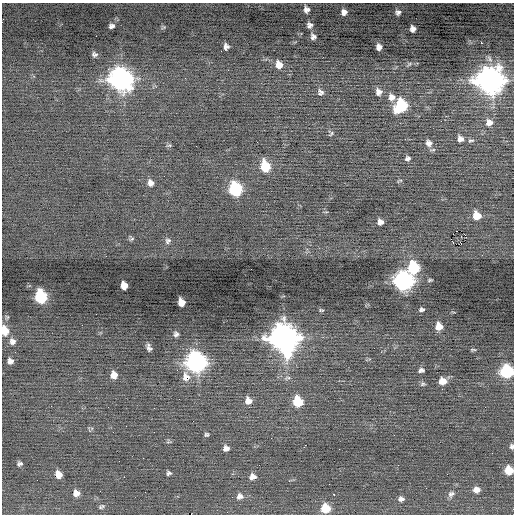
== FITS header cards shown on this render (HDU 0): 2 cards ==
NAXIS1  =                  512 / Axis length
NAXIS2  =                  512 / Axis length

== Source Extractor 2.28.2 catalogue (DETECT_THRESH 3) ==
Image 512 x 512 px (HDU 0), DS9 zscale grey, 1 PNG px = 1 image px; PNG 516 x 516 px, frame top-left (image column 1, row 512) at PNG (2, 3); no overlay
Background -0.0491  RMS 0.76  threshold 2.29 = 3 sigma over >= 5 px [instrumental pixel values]
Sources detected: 96; all 96 listed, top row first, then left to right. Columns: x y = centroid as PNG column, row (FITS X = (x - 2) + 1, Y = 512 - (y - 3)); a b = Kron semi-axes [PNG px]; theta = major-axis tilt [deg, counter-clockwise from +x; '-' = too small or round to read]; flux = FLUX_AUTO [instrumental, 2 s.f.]
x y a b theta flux
306 9 7 6 - 230
344 12 7 7 - 240
398 12 8 7 - 170
309 25 5 5 - 190
112 26 7 5 22 170
164 27 7 5 34 77
413 29 6 5 - 240
96 36 2 2 - 160
313 36 6 6 - 180
481 43 3 2 - 120
226 47 6 5 - 190
379 47 6 5 - 270
94 54 7 6 - 140
409 64 7 4 45 85
279 65 8 7 - 440
228 70 2 2 - 190
120 79 11 10 - 31000
490 80 12 11 - 49000
321 92 8 7 - 160
379 92 7 7 - 260
392 97 9 8 - 300
401 106 10 8 62 3700
489 123 9 9 - 320
331 134 8 4 46 70
460 139 8 8 - 240
471 141 9 4 4 98
429 143 10 8 -51 260
169 145 7 4 6 81
407 158 6 5 - 130
265 166 9 7 -75 1800
150 183 8 7 - 260
235 189 9 7 -73 5500
477 216 8 7 - 750
380 222 6 5 - 260
457 231 2 2 - 35
465 235 3 2 - 510
461 236 2 2 - 34
131 239 6 5 - 89
168 241 8 7 - 150
452 242 4 2 - 83
461 243 3 2 - 220
482 255 3 2 - 38
106 256 2 2 - 28
413 268 8 7 - 3700
430 280 4 2 - 67
404 281 9 9 - 20000
124 285 7 6 - 500
41 296 9 7 -76 4700
181 302 7 6 - 530
421 309 5 4 - 110
321 310 6 3 -12 60
96 314 2 2 - 36
439 326 6 6 - 630
5 330 8 6 -75 890
176 334 6 5 - 140
284 338 13 11 -64 60000
12 341 8 7 - 220
149 347 7 4 -66 170
473 350 5 2 - 57
10 361 5 5 - 210
196 362 10 9 - 22000
421 370 6 5 - 140
506 371 8 7 - 5800
114 375 7 6 - 390
186 377 13 11 -82 460
442 381 8 6 1 590
423 384 8 4 16 86
248 401 8 8 - 410
298 402 7 7 - 2000
154 408 2 2 - 24
113 432 2 2 - 61
206 434 5 5 - 87
168 442 8 3 -5 67
305 445 3 2 - 170
512 446 6 4 -87 120
226 448 7 6 - 250
492 453 2 2 - 34
143 458 2 2 - 96
20 463 6 5 - 120
509 470 7 6 - 1100
169 473 5 4 - 110
58 474 7 6 - 480
447 474 2 2 - 25
124 477 2 2 - 290
253 477 8 6 4 310
289 481 5 3 - 46
426 488 2 2 - 32
476 490 8 7 - 350
76 493 7 7 - 340
333 494 3 2 - 130
451 494 10 7 41 190
240 496 9 8 - 280
232 497 2 2 - 170
401 499 8 6 1 180
101 507 9 5 26 110
326 508 8 7 - 1500
At the frame edge (FLAGS 8, measured only in part): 4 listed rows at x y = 5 330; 506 371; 512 446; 509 470